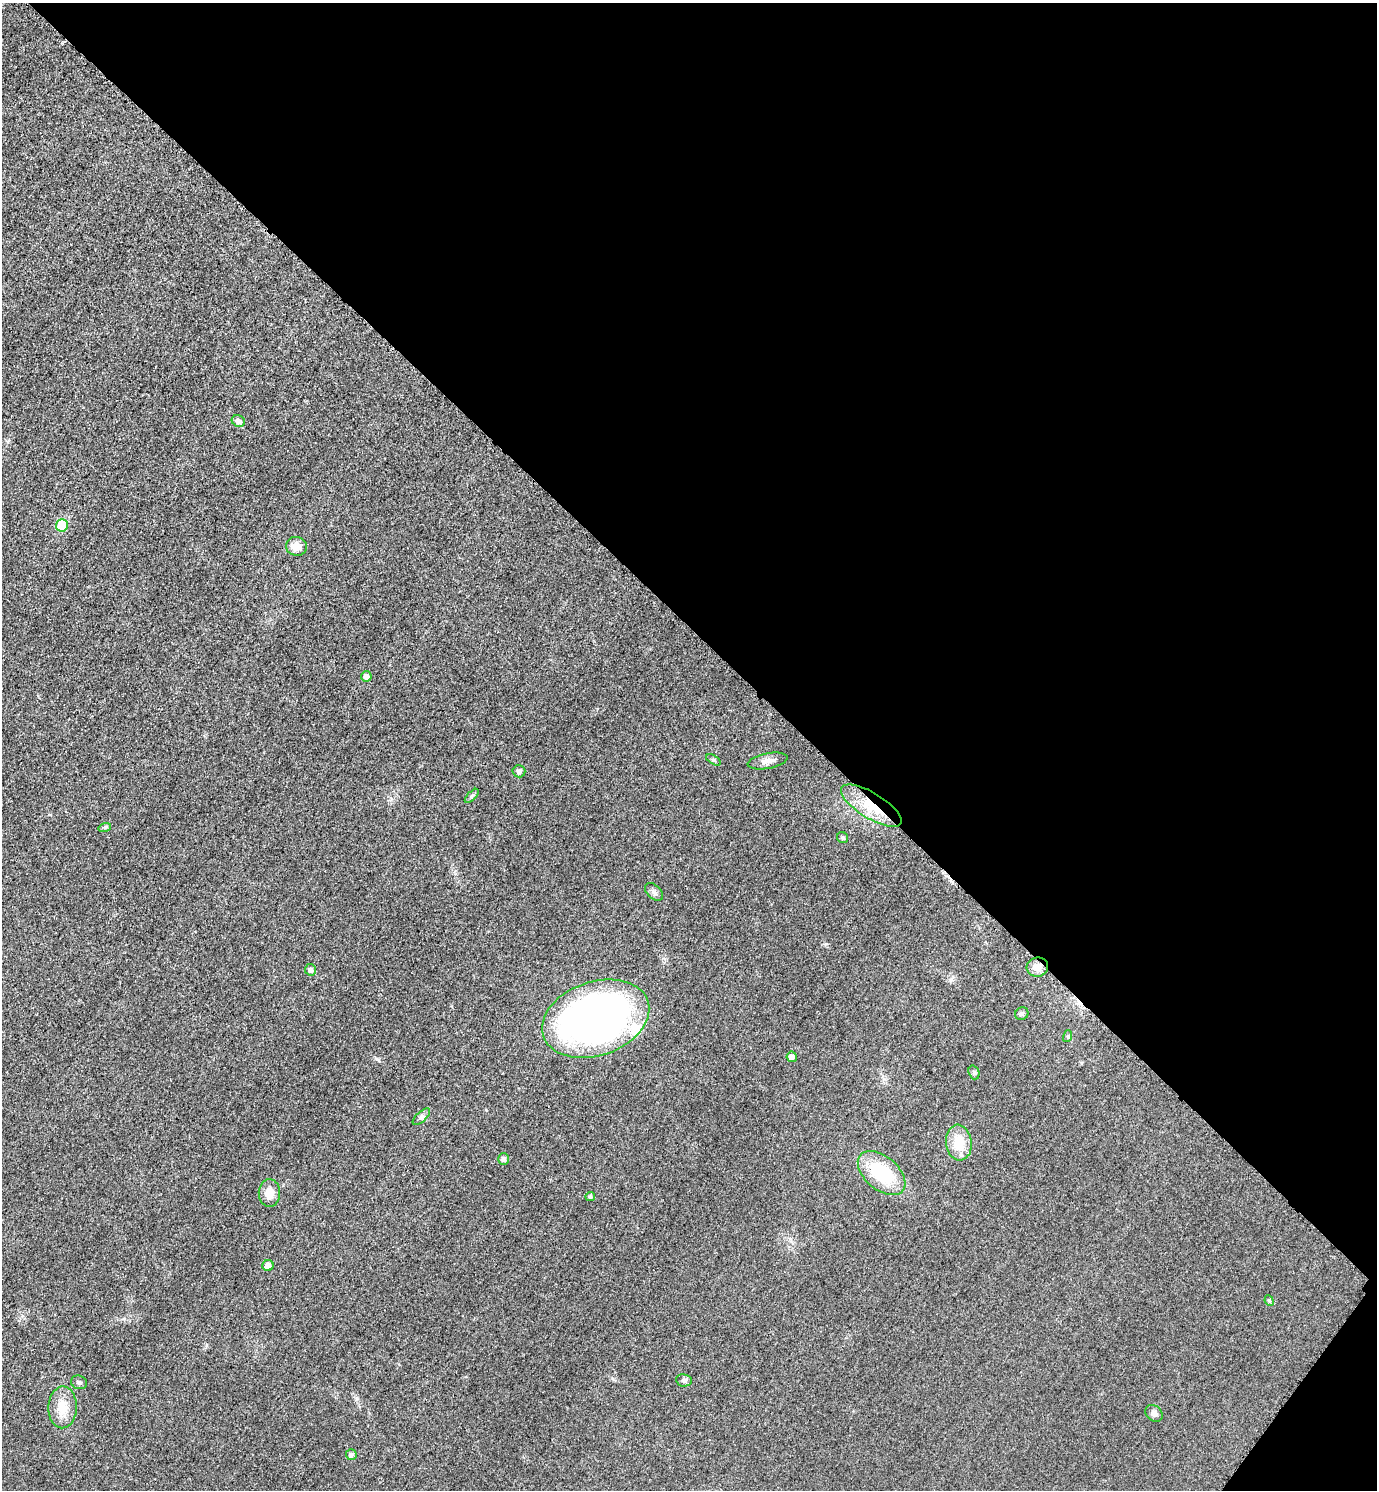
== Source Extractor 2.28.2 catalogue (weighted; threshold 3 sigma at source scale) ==
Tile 8 of 4 x 4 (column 4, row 2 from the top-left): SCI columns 4298-5672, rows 2999-4486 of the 5989 x 5986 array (HDU 1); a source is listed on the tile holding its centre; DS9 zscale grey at full resolution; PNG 1379 x 1492 px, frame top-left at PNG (2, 3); each listed source drawn as its Kron ellipse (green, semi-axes under 4 px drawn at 4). Shown black and unused: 43% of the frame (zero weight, under 3 of 5 exposures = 2% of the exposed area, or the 3 px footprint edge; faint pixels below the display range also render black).
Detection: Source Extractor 2.28.2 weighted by HDU 2 'WHT'; one run over the whole footprint, this tile lists its part. Background 0.0302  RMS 0.0055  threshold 0.0246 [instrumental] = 3 sigma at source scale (4.5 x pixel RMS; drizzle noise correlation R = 1.50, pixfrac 1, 0.05/0.05 arcsec/px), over >= 5 px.
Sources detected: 34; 2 inside a brighter listed object's ellipse — not listed separately; the other 32 listed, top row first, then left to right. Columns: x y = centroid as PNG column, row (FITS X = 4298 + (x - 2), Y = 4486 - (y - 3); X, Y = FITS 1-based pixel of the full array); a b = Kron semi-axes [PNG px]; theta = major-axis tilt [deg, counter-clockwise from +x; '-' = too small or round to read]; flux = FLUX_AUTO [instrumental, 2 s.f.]
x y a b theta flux
238 421 7 5 -26 3.1
62 525 6 6 - 19
296 546 10 9 - 6.1
366 676 5 5 - 2.9
713 760 8 4 -33 0.89
768 761 20 7 11 3.5
519 771 6 6 - 1.6
472 796 9 3 45 0.89
871 806 35 12 -31 18
105 827 6 4 18 0.84
843 838 6 5 - 1.1
654 892 11 6 -45 1.7
1037 967 11 9 5 5.3
310 970 6 5 - 2
1022 1014 7 6 - 1.2
596 1019 55 37 19 280
1068 1036 6 4 73 0.65
792 1057 5 5 - 2.4
974 1072 7 5 -71 1
421 1117 11 5 44 1.6
959 1143 18 13 -84 11
503 1159 6 5 - 1.9
882 1173 28 16 -40 31
269 1193 14 10 88 6.5
590 1197 5 4 - 1.2
268 1266 5 5 - 4.6
1269 1301 5 4 - 0.82
684 1380 8 6 -8 1.5
79 1382 8 6 -16 1.4
63 1407 21 14 88 9.6
1154 1413 9 7 -41 2.5
351 1455 5 5 - 2.1
Overlapping masked pixels (flux is a lower limit): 2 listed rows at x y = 871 806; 1037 967
Unlisted compact peaks at least as high as the median listed source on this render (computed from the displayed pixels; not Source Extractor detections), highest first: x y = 377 1059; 826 944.